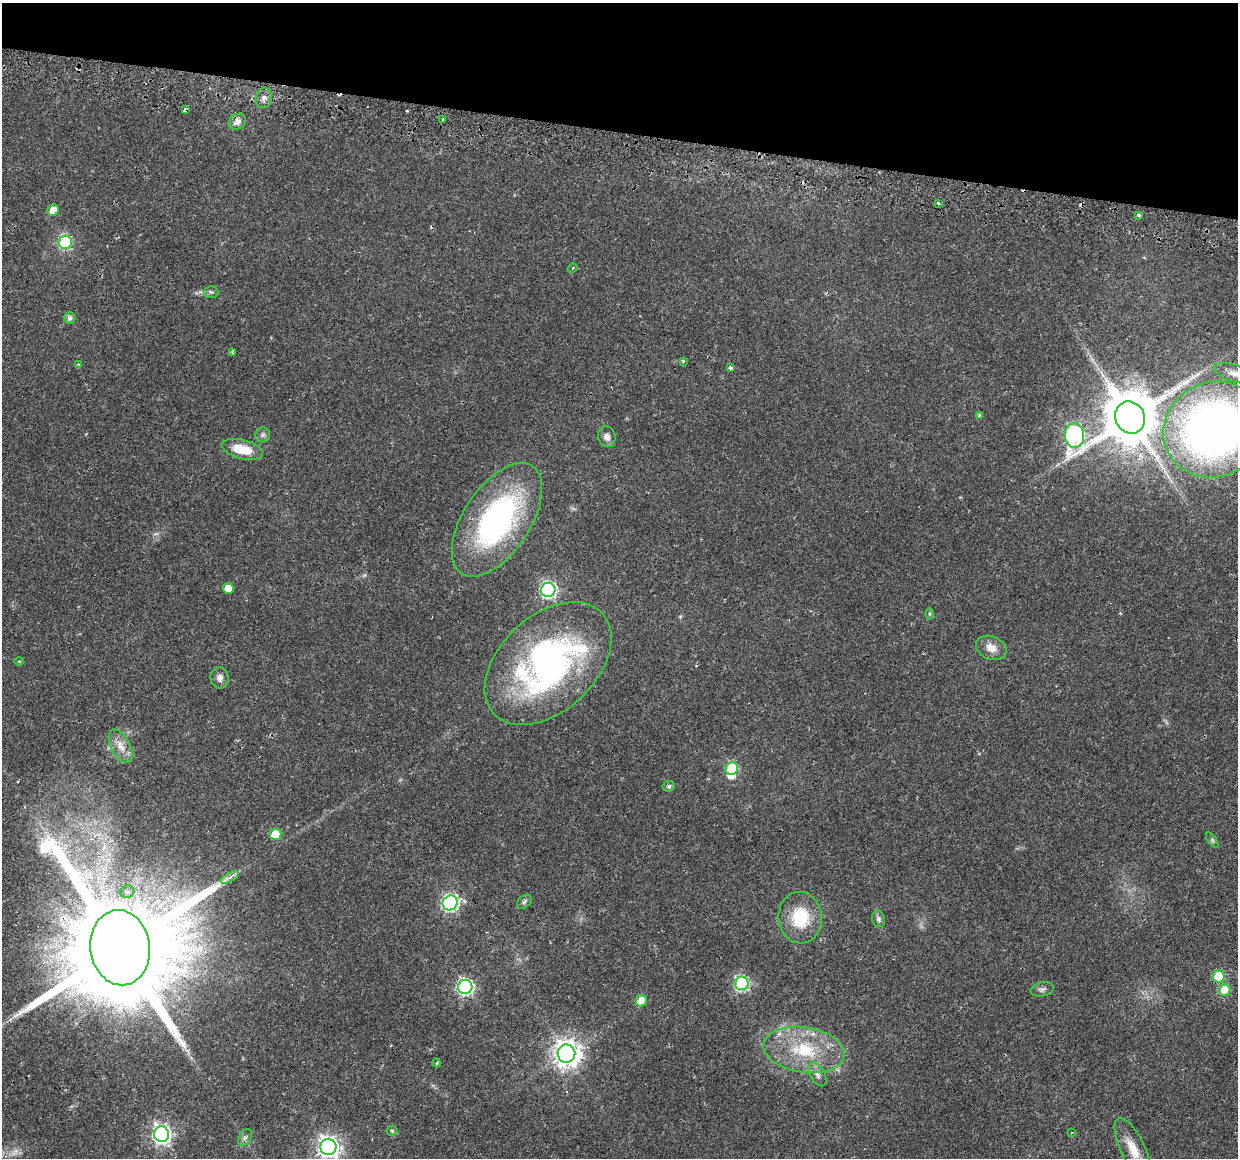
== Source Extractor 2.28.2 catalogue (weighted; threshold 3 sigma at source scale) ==
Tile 2 of 4 x 4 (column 2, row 1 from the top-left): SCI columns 1300-2535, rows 3757-4912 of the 5079 x 5259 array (HDU 1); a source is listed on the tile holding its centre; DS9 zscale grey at full resolution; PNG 1240 x 1160 px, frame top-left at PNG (2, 3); each listed source drawn as its Kron ellipse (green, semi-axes under 4 px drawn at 4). Shown black and unused: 11% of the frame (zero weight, under 2 of 3 exposures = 5% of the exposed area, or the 3 px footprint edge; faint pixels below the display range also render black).
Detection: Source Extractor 2.28.2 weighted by HDU 2 'WHT'; one run over the whole footprint, this tile lists its part. Background 0.0172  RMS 0.0026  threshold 0.0119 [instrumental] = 3 sigma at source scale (4.5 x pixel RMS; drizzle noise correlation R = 1.50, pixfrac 1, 0.0396/0.0396 arcsec/px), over >= 5 px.
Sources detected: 67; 1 too faint to see at this stretch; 1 inside a brighter object's white glare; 6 cosmic-ray / hot-pixel residue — neither listed nor drawn; the other 59 listed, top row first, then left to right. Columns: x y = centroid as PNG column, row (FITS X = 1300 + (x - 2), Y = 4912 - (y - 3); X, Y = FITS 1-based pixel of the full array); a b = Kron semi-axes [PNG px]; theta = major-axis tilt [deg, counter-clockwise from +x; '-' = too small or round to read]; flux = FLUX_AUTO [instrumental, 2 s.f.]
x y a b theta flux
264 98 10 8 75 1.4
185 110 4 3 - 2.4
443 120 4 3 - 0.82
237 122 9 7 36 1.9
938 203 4 3 - 0.42
53 210 6 5 - 3.9
1139 215 4 3 - 2.6
65 242 7 6 - 32
572 268 5 4 - 0.5
211 292 7 5 -2 0.53
70 318 5 5 - 1
233 352 3 3 - 1.1
683 361 3 3 - 0.37
79 364 3 3 - 1.2
730 368 4 3 - 1.8
1234 373 20 8 -18 2.8
979 415 3 3 - 1.2
1130 418 16 14 -67 1800
1214 430 51 47 23 190
263 435 7 7 - 0.74
1075 435 12 9 -87 79
607 437 10 8 -73 1.6
243 449 21 9 -14 6.8
497 520 64 33 57 60
228 588 5 5 - 3.9
548 590 7 7 - 61
929 614 6 4 -90 0.33
991 648 16 11 -23 2.9
19 661 4 3 - 0.25
548 664 74 48 43 86
220 678 11 9 -82 1.4
121 746 18 9 -63 3
732 768 6 6 - 18
669 786 6 5 - 0.67
276 834 6 5 - 9
1212 840 9 4 -55 0.49
230 877 10 4 30 1.1
127 892 7 6 - 1.1
524 902 8 6 41 0.73
450 903 8 7 - 67
800 918 26 21 -86 11
879 919 8 6 -76 0.83
120 948 38 30 -82 10000
1219 977 6 6 - 14
742 983 7 6 - 39
465 987 7 7 - 60
1042 989 12 7 11 0.94
1225 990 6 5 - 8.5
641 1001 6 5 - 7.8
804 1050 41 22 -9 16
566 1054 9 9 - 280
437 1063 4 3 - 0.27
817 1074 13 7 -58 1.4
392 1131 5 5 - 0.4
1072 1132 4 2 - 0.22
162 1134 8 7 - 100
245 1138 9 6 62 0.76
328 1147 8 8 - 160
1133 1149 34 12 -64 6
Overlapping masked pixels (flux is a lower limit): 2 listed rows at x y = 185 110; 120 948
Isophote crosses this tile's border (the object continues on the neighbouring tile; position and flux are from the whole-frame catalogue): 3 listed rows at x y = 1234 373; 1214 430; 328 1147